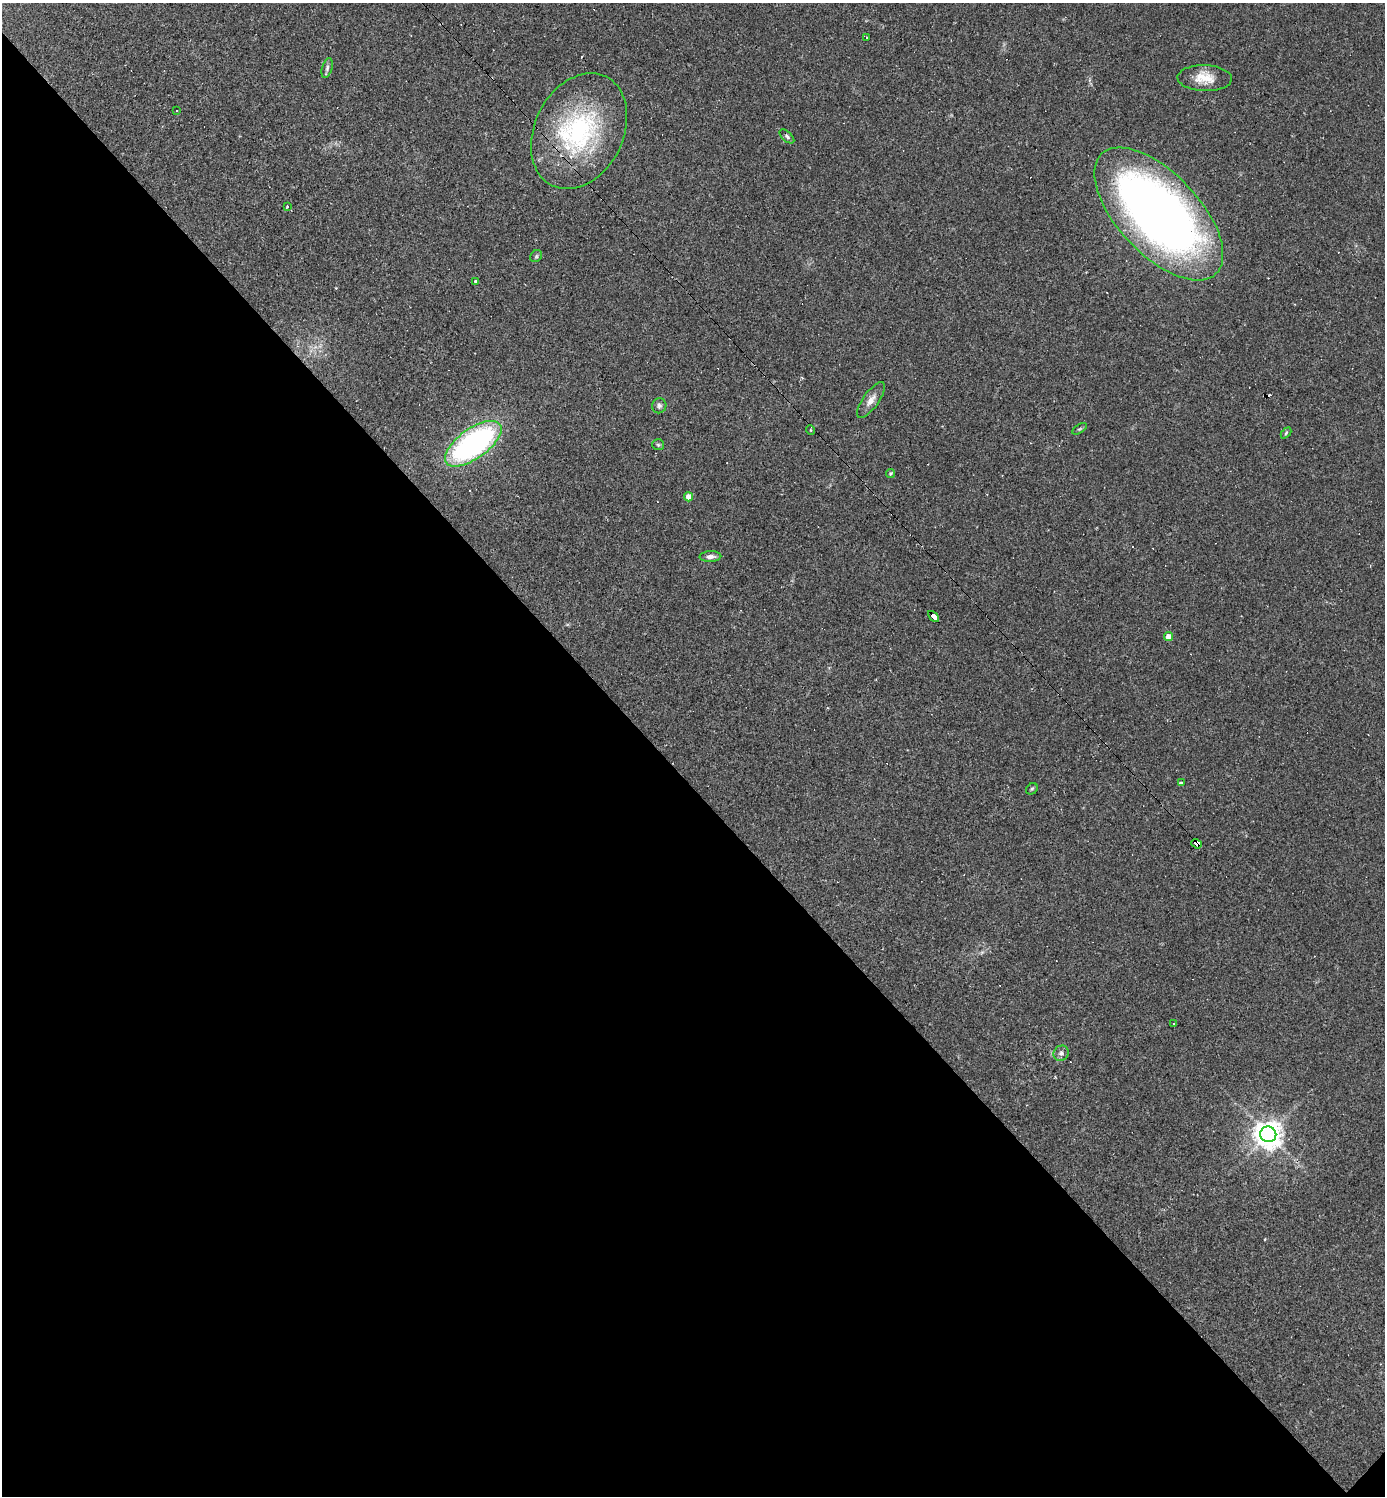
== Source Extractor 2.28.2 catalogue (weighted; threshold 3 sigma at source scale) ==
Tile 14 of 4 x 4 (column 2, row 4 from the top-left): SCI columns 1677-3059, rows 1-1494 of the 5976 x 5976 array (HDU 1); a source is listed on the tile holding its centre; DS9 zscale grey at full resolution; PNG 1387 x 1498 px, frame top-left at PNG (2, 3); each listed source drawn as its Kron ellipse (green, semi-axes under 4 px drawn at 4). Shown black and unused: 48% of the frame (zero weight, under 2 of 3 exposures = <1% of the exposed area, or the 3 px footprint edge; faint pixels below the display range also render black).
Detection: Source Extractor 2.28.2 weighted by HDU 2 'WHT'; one run over the whole footprint, this tile lists its part. Background 0.0635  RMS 0.0069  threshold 0.0312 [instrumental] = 3 sigma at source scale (4.5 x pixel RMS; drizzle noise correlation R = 1.50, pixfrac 1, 0.05/0.05 arcsec/px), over >= 5 px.
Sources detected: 40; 10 cosmic-ray / hot-pixel residue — neither listed nor drawn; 2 inside a brighter listed object's ellipse — not listed separately; the other 28 listed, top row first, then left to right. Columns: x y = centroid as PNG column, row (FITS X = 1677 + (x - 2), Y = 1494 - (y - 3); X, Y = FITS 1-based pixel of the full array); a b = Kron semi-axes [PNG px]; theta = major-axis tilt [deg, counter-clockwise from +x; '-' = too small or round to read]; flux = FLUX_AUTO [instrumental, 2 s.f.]
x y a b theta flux
867 38 3 2 - 0.5
327 68 10 5 73 1.9
1205 78 27 13 -2 13
176 110 3 3 - 1.3
579 131 61 44 63 110
787 136 9 5 -44 1.5
287 206 3 3 - 1.9
1159 214 83 40 -46 600
536 256 6 5 - 1.2
476 282 4 3 - 1.3
871 400 21 8 55 5.9
659 406 7 7 - 2
1079 429 8 4 31 1.1
810 430 5 3 - 0.69
1286 433 6 3 47 0.85
473 444 33 15 36 170
658 445 6 5 - 1.3
891 473 5 4 - 1
688 497 4 4 - 7.1
710 556 11 5 2 2.8
933 616 6 4 -46 83
1169 636 4 4 - 6.3
1181 783 4 3 - 2.1
1032 789 6 5 - 1
1197 844 5 4 - 190
1174 1023 3 2 - 0.53
1061 1053 8 7 - 2.4
1268 1134 8 8 - 870
Overlapping masked pixels (flux is a lower limit): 3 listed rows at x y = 579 131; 933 616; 1197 844